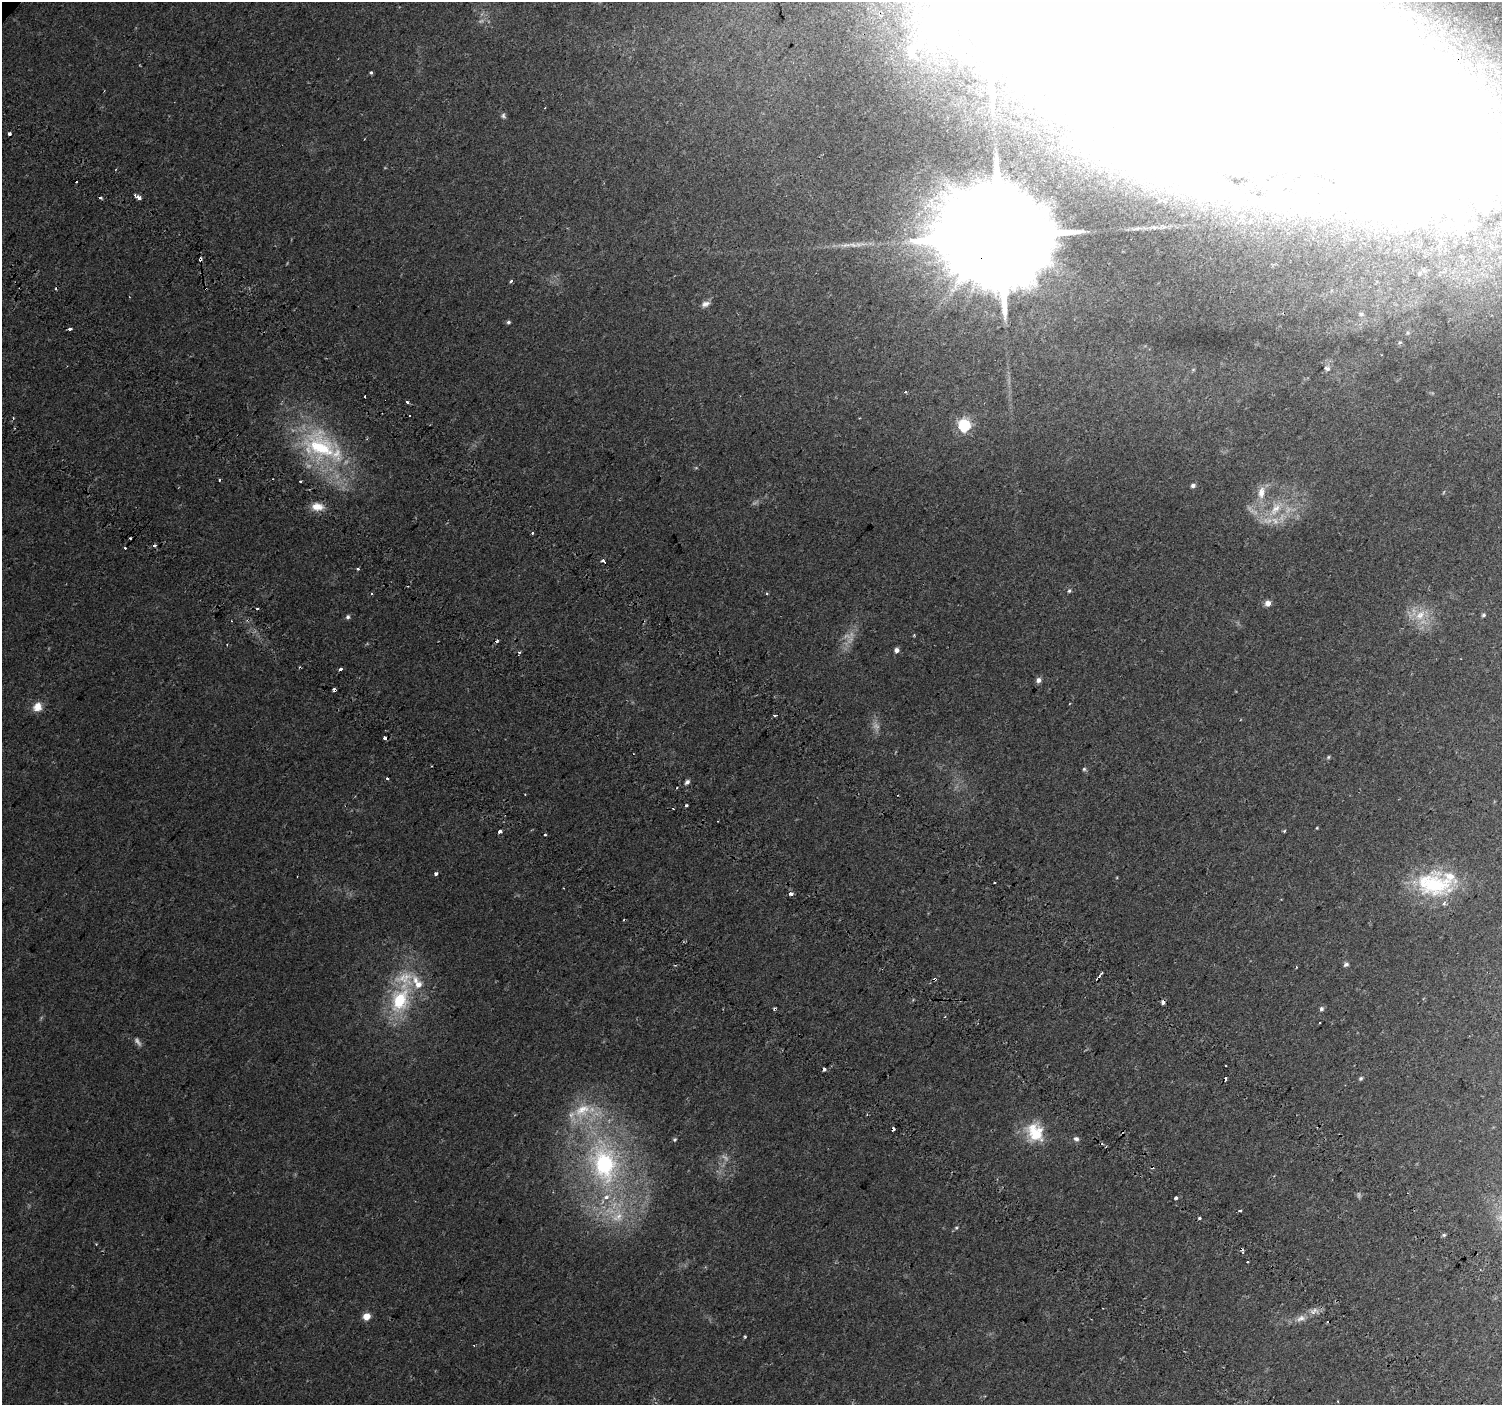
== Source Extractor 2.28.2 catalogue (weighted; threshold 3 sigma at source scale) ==
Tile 6 of 4 x 4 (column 2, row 2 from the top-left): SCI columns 1592-3091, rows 3143-4545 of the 6176 x 6218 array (HDU 1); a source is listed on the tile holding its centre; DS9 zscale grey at full resolution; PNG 1504 x 1407 px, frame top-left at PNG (2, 2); no overlay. Shown black and unused: <1% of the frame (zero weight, under 2 of 3 exposures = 6% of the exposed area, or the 3 px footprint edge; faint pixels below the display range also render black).
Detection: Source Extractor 2.28.2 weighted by HDU 2 'WHT'; one run over the whole footprint, this tile lists its part. Background 0.023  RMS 0.003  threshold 0.0135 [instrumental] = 3 sigma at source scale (4.5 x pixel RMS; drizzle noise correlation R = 1.50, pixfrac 1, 0.0396/0.0396 arcsec/px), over >= 5 px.
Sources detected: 156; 10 too faint to see at this stretch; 24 inside a brighter object's white glare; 30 cosmic-ray / hot-pixel residue — not listed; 5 inside a brighter listed object's ellipse — not listed separately; the other 87 listed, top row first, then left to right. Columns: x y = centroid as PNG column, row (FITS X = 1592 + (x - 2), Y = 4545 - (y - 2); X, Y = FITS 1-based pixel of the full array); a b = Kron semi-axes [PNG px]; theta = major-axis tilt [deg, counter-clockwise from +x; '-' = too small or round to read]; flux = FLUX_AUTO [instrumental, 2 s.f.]
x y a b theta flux
943 40 24 9 -22 4
1227 57 106 76 4 3700
371 72 3 3 - 1.3
503 116 7 6 - 0.66
9 133 3 3 - 2.2
116 169 4 2 - 0.2
76 181 3 3 - 0.92
100 197 3 3 - 0.73
139 198 4 4 - 3.1
1164 227 7 4 -18 0.63
1000 236 35 25 41 12000
853 245 13 5 -15 1.4
1420 273 6 5 - 0.43
511 281 3 3 - 3.9
206 289 3 2 - 0.47
705 304 12 7 22 1.4
1361 314 8 5 -1 0.73
508 322 5 4 - 0.55
69 329 3 3 - 3
1400 342 5 3 - 0.34
1327 368 9 6 -29 1.1
905 392 3 3 - 0.4
365 396 3 3 - 0.64
407 402 3 3 - 1.5
13 418 3 3 - 0.31
964 425 6 6 - 42
321 447 62 41 -36 41
1193 485 5 5 - 0.85
1261 492 18 10 85 3.7
317 507 16 10 -2 3.4
1276 509 24 12 52 6.9
532 533 3 3 - 1
603 561 4 3 - 2
358 569 3 3 - 0.72
1069 591 6 5 - 0.47
372 593 3 3 - 0.47
767 594 3 3 - 0.38
1268 603 6 5 - 1.9
1420 615 18 12 52 5.1
1484 615 5 5 - 0.51
348 617 6 5 - 0.69
914 635 4 3 - 0.27
497 641 4 3 - 0.57
896 650 5 5 - 1.3
1038 680 6 5 - 1.2
37 707 13 11 58 3.1
775 716 3 3 - 0.98
1328 757 5 4 - 0.39
1084 769 5 5 - 0.47
387 778 3 3 - 1.5
687 782 7 4 46 0.86
677 788 3 2 - 0.48
525 794 2 2 - 0.19
673 809 3 2 - 0.62
1317 828 3 3 - 0.22
500 831 4 3 - 2.5
1284 831 4 3 - 0.36
436 874 4 3 - 1
994 883 2 2 - 0.28
1433 884 51 31 -5 26
791 893 4 3 - 1.4
1346 964 7 5 21 0.7
1102 973 3 2 - 0.34
935 979 3 3 - 0.88
400 1000 40 23 70 22
1163 1002 4 3 - 3.4
1321 1009 6 5 - 0.75
1320 1023 3 2 - 0.48
1361 1078 6 5 - 0.51
582 1110 33 20 34 13
893 1129 4 3 - 1.6
1035 1132 26 21 -69 10
1076 1139 7 6 - 0.89
675 1140 5 5 - 0.43
604 1164 49 31 -76 52
1152 1167 4 3 - 0.44
1176 1198 3 3 - 1.2
1240 1211 3 3 - 0.84
618 1216 21 15 64 7.8
1200 1218 3 3 - 1.5
956 1228 5 4 - 0.41
1444 1235 5 4 - 0.41
1314 1311 11 6 45 1.5
366 1317 5 5 - 6.4
1301 1318 14 8 16 2
745 1336 3 3 - 0.42
1337 1401 3 2 - 0.22
Overlapping masked pixels (flux is a lower limit): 6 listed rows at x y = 1000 236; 206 289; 935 979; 1163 1002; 893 1129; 1152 1167
Isophote crosses this tile's border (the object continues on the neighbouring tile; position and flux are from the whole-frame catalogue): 1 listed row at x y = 1227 57